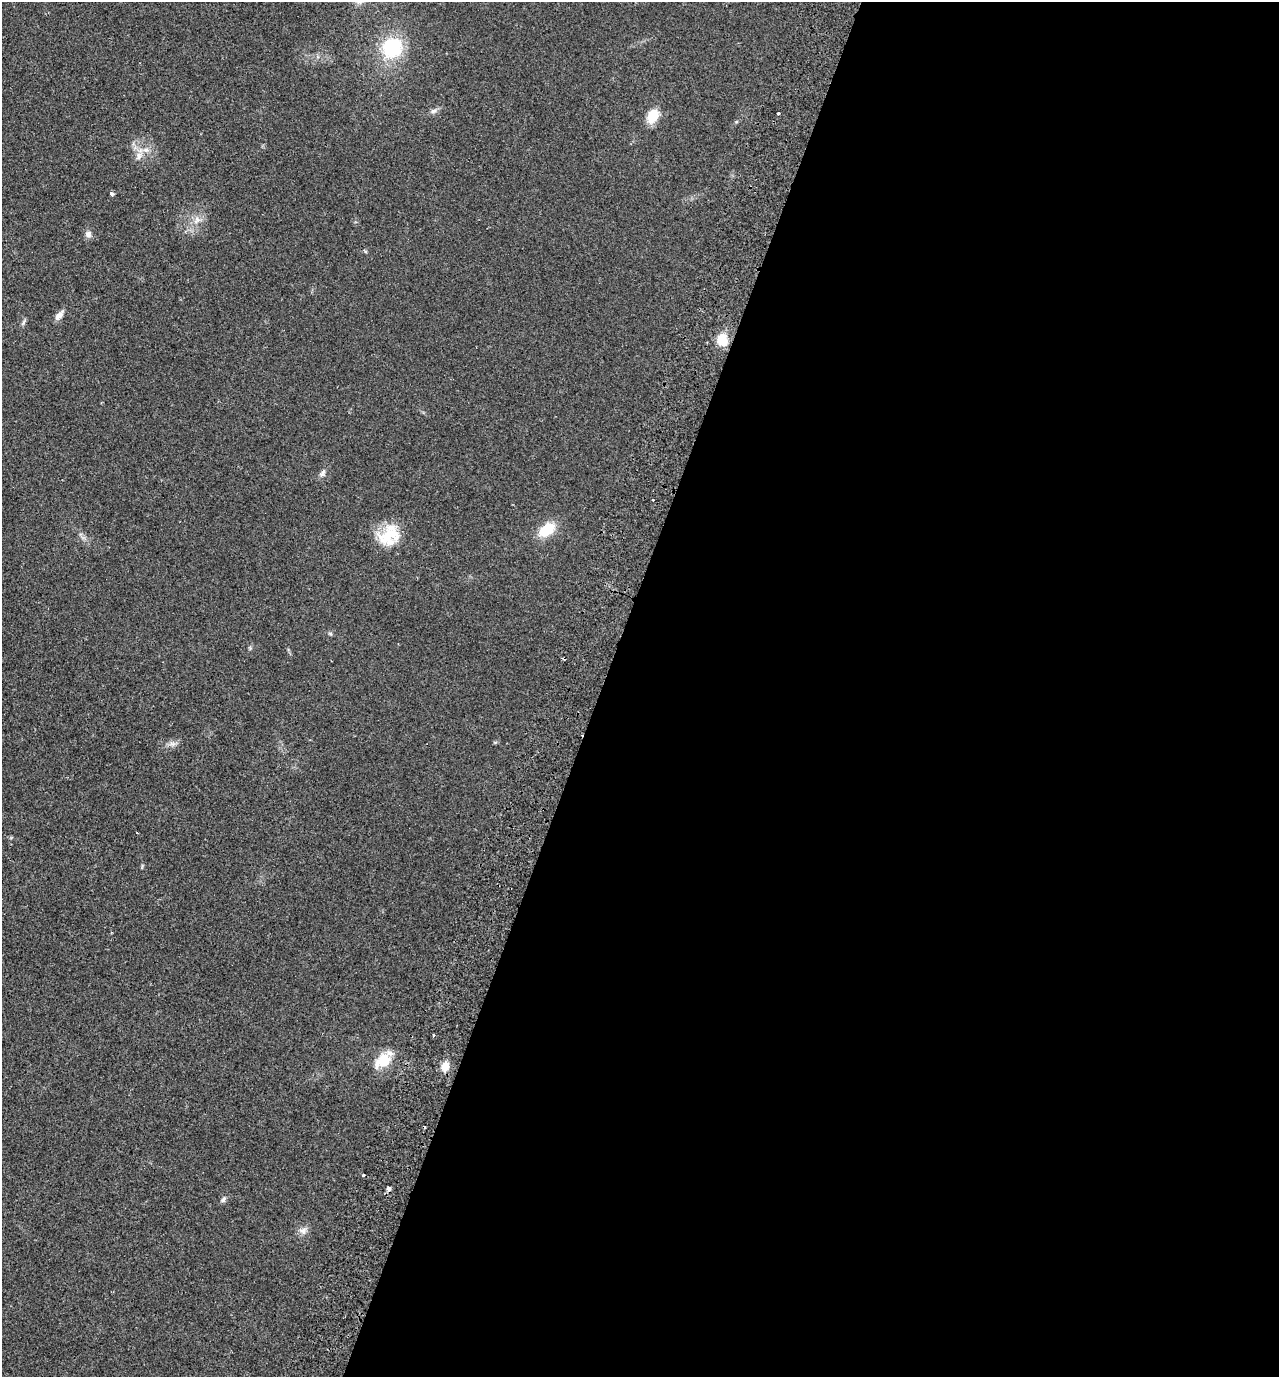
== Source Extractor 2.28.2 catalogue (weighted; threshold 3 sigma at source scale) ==
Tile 12 of 4 x 4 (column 4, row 3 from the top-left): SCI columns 4155-5431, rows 1401-2775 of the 5624 x 5552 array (HDU 1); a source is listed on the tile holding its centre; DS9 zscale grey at full resolution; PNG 1281 x 1379 px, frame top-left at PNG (2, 2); no overlay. Shown black and unused: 53% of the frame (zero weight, under 2 of 3 exposures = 3% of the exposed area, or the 3 px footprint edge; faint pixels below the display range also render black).
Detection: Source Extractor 2.28.2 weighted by HDU 2 'WHT'; one run over the whole footprint, this tile lists its part. Background 0.0204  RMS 0.0053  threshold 0.024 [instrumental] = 3 sigma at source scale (4.5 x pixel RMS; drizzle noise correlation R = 1.50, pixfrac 1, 0.05/0.05 arcsec/px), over >= 5 px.
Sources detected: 27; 2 cosmic-ray / hot-pixel residue — not listed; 1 inside a brighter listed object's ellipse — not listed separately; the other 24 listed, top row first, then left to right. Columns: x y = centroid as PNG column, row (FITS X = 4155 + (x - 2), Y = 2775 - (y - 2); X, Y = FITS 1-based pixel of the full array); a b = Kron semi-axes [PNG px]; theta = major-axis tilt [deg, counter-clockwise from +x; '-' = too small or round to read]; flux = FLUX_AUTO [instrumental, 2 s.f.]
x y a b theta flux
392 48 18 17 - 33
434 111 9 6 26 1.6
778 113 3 2 - 1.1
653 116 14 10 61 11
139 156 11 8 69 3
112 193 4 4 - 1.2
197 220 10 8 77 3.1
88 234 9 9 - 2.1
59 315 15 7 49 2.8
24 322 10 4 70 1.1
722 340 15 13 -69 9
322 473 11 6 55 1.8
653 500 3 3 - 1
547 530 18 11 36 14
389 536 29 23 38 17
330 633 6 4 -1 0.71
172 744 9 6 -20 1.8
433 1035 3 3 - 0.53
383 1061 21 14 36 13
445 1066 9 7 74 6.5
363 1175 3 3 - 0.84
389 1189 6 5 - 1.1
223 1199 9 5 60 1.3
303 1231 11 9 4 2.8